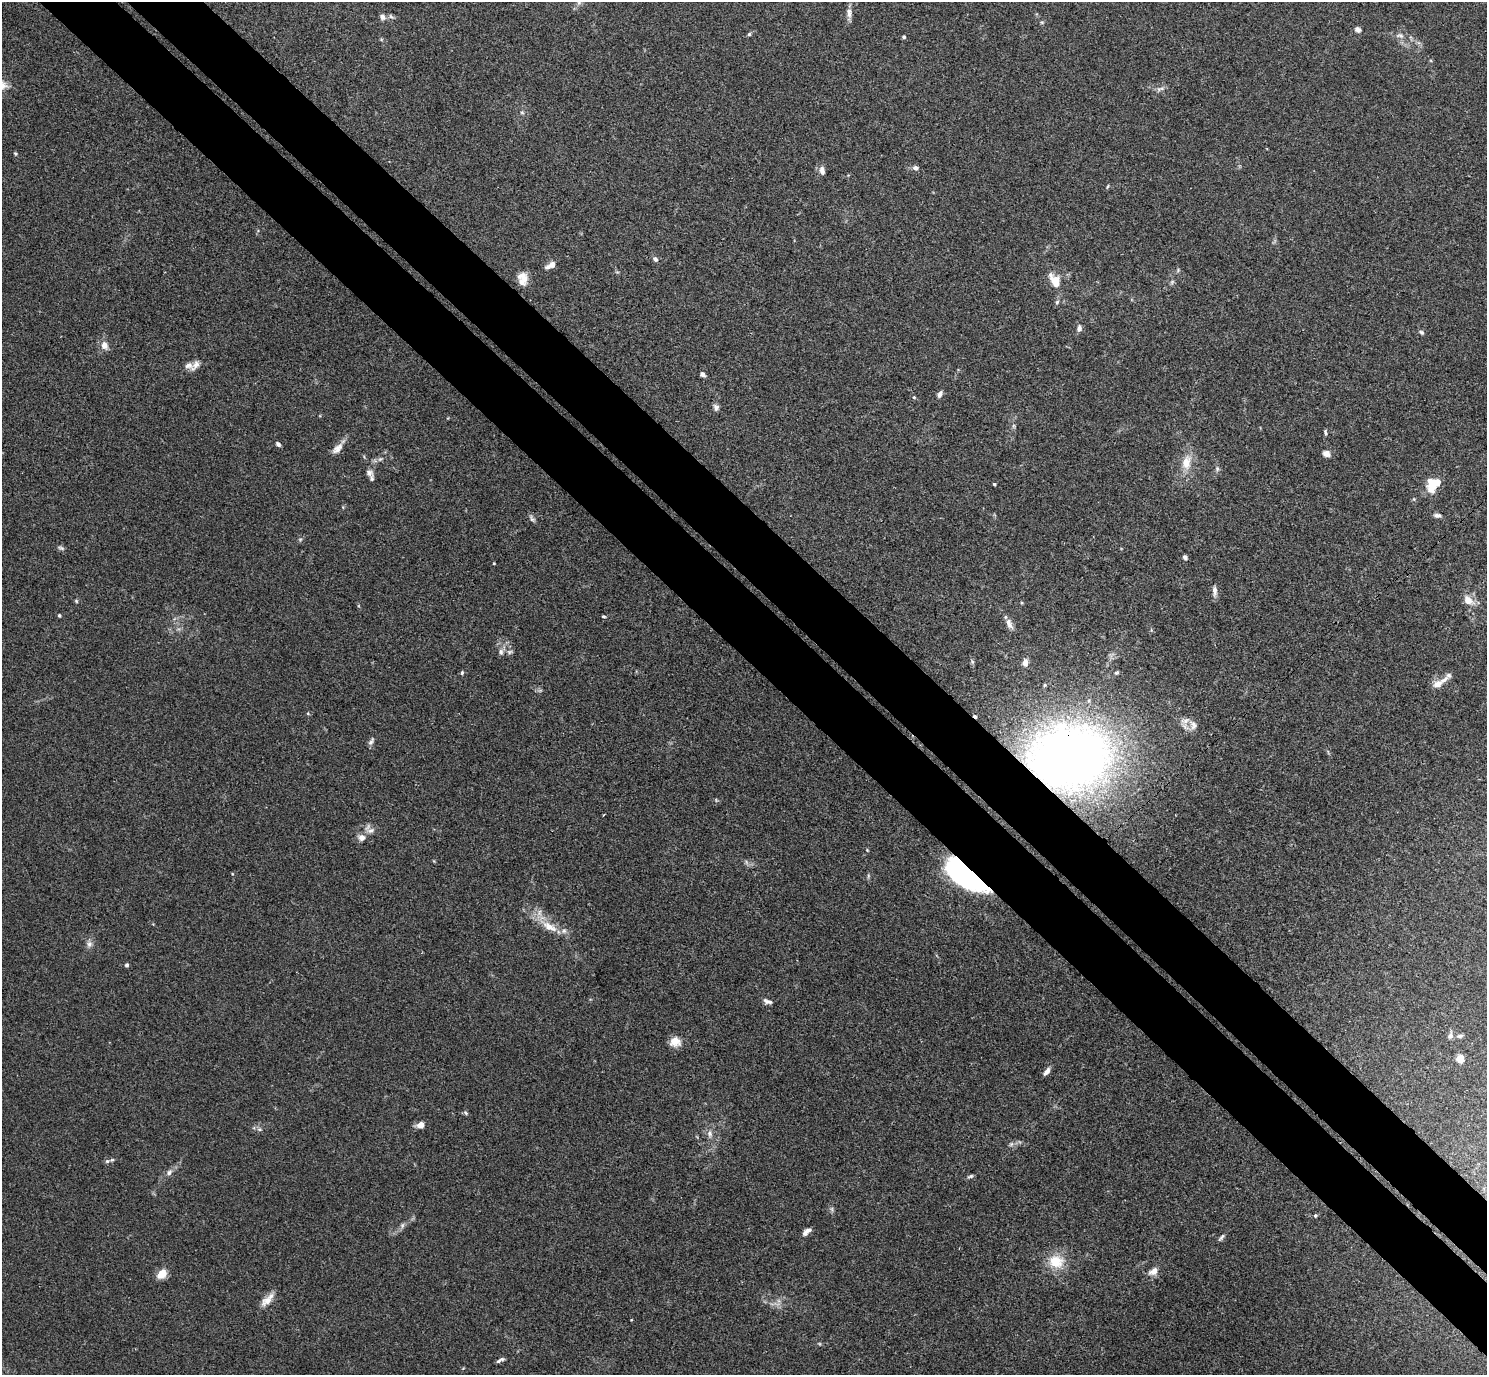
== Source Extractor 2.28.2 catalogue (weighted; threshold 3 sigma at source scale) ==
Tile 6 of 4 x 4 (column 2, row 2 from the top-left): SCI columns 1530-3014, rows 2944-4316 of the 6029 x 6028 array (HDU 1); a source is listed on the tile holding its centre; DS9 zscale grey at full resolution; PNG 1489 x 1377 px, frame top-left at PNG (2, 2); no overlay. Shown black and unused: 10% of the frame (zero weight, under 3 of 4 exposures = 5% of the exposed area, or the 3 px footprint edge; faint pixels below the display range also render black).
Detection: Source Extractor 2.28.2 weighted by HDU 2 'WHT'; one run over the whole footprint, this tile lists its part. Background 0.0522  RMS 0.0045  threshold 0.0202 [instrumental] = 3 sigma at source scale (4.5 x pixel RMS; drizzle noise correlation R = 1.50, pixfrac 1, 0.05/0.05 arcsec/px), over >= 5 px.
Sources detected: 104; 2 too faint to see at this stretch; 1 inside a brighter object's white glare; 1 cosmic-ray / hot-pixel residue — not listed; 7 inside a brighter listed object's ellipse — not listed separately; the other 93 listed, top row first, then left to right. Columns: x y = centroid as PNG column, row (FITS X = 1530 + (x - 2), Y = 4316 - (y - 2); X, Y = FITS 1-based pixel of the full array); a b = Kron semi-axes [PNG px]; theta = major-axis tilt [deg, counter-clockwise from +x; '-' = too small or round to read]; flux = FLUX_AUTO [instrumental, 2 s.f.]
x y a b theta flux
849 13 14 7 -86 2.4
391 16 9 5 -42 1
382 17 8 7 - 1.9
1042 22 6 4 -1 0.58
1358 30 7 6 - 1.5
749 34 5 5 - 0.66
1400 35 11 7 -8 2.2
904 37 5 4 - 0.68
3 85 13 12 - 3.2
1159 89 7 6 - 1.2
522 112 5 5 - 0.72
15 153 6 3 -57 0.52
916 168 7 6 - 1.6
822 170 12 7 -81 2.1
1108 186 7 3 71 0.49
655 259 8 6 -61 1.2
551 265 11 6 27 3.5
524 278 17 10 -60 4.6
1056 281 16 12 -71 6.7
1172 282 7 4 46 0.78
1057 302 5 5 - 0.83
1079 328 8 6 83 1.7
1421 332 7 5 -29 0.91
104 345 11 9 -70 3.3
196 365 16 7 57 2.6
702 374 6 5 - 1.4
940 394 9 6 64 1.5
914 397 5 4 - 0.54
716 407 8 7 - 1.5
1325 432 7 4 -79 0.77
278 444 6 4 -44 1.1
337 448 18 9 44 3.5
1326 454 9 7 -23 2.3
380 459 7 4 44 0.93
1186 463 18 11 80 7.4
1217 469 7 5 -71 1
369 473 11 9 -52 2.3
994 484 3 3 - 0.52
1432 484 17 10 90 9.6
1438 515 10 5 -4 1.3
532 519 10 6 -59 1.2
300 539 6 4 1 0.6
61 548 9 5 -16 1
1185 557 5 5 - 1.3
494 563 3 2 - 0.57
1215 591 14 5 -87 2.2
1468 600 16 11 -36 4.7
76 601 5 4 - 0.51
59 615 4 4 - 0.67
603 616 5 3 - 0.52
1009 624 16 7 -68 2.6
501 652 9 7 89 1.6
510 652 7 5 22 1
972 662 7 5 -70 0.78
1025 663 7 5 83 2.6
462 673 5 4 - 0.64
1116 673 6 5 - 0.75
1438 684 13 9 30 3.7
308 713 5 4 - 0.48
1193 725 14 9 -62 3
371 741 12 5 61 1.4
1069 757 89 69 7 310
371 830 13 7 13 2.5
362 838 10 9 - 2.5
868 876 6 4 73 0.64
970 876 39 18 -33 120
549 926 30 10 -30 8.6
89 944 9 8 - 1.9
126 965 5 4 - 0.92
767 1001 11 5 -19 1.7
1450 1036 9 7 60 1.6
1460 1036 9 5 7 1.1
675 1042 14 12 0 4.5
1460 1058 5 5 - 8.3
1047 1071 11 5 54 2
466 1113 6 5 - 0.74
421 1125 8 6 20 3.7
259 1129 7 5 0 0.98
710 1134 11 7 -87 2.2
1011 1144 7 5 45 1
107 1161 7 6 - 1.1
169 1172 10 7 44 1.9
970 1176 8 5 18 0.87
832 1209 7 4 -72 0.88
1315 1215 5 5 - 0.67
402 1225 8 6 71 1.2
806 1232 11 5 39 2.2
1221 1237 11 4 52 1
1056 1261 21 18 -6 11
1153 1271 13 9 28 3.2
162 1274 9 7 47 7.5
268 1300 20 10 31 4.4
499 1361 8 5 39 1.1
Overlapping masked pixels (flux is a lower limit): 2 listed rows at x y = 1069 757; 970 876
Isophote crosses this tile's border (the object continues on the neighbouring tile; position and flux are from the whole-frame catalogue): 1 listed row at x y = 3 85